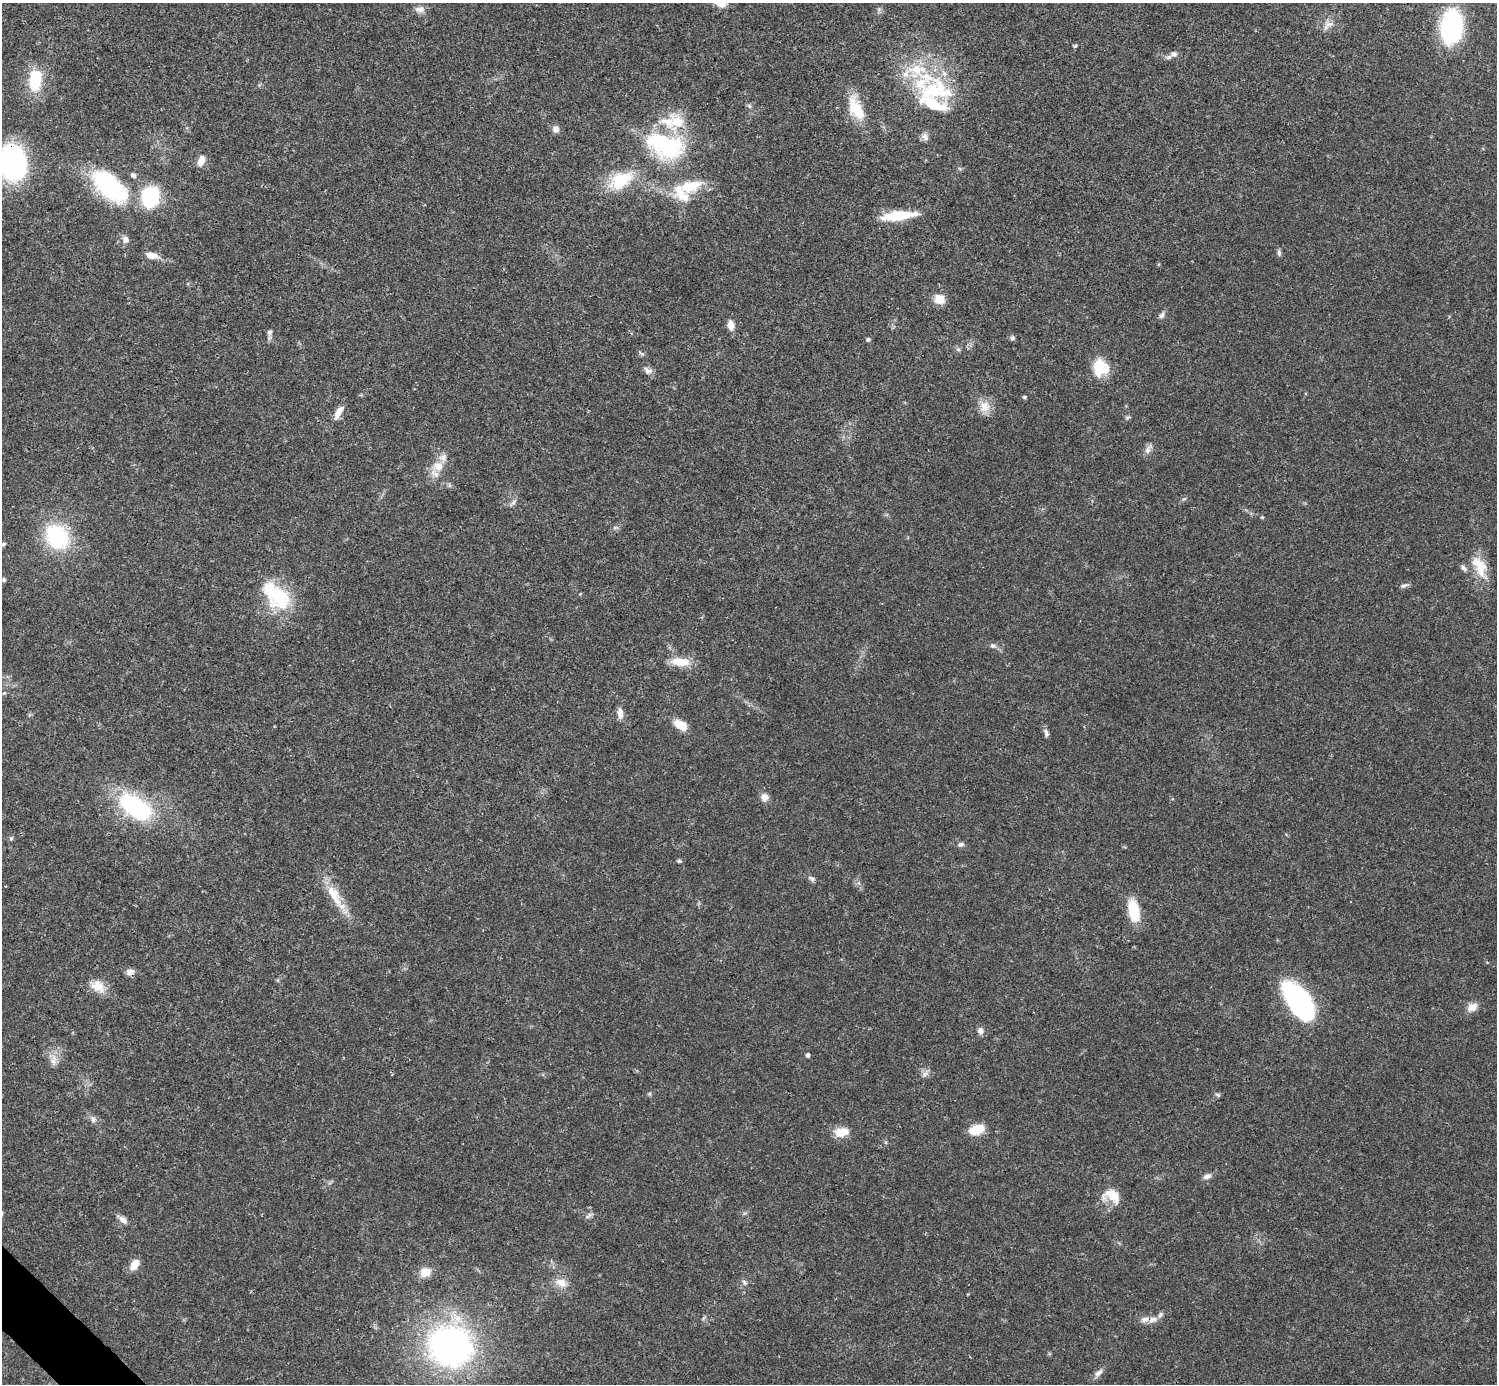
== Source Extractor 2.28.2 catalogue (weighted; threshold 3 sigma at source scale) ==
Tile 7 of 4 x 4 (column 3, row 2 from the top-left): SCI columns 2990-4484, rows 2920-4301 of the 5981 x 5981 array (HDU 1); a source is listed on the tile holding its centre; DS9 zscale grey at full resolution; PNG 1499 x 1386 px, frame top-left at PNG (2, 3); no overlay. Shown black and unused: <1% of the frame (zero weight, under 3 of 4 exposures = <1% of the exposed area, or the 3 px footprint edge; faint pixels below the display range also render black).
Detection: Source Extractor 2.28.2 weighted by HDU 2 'WHT'; one run over the whole footprint, this tile lists its part. Background 0.0208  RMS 0.0022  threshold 0.0101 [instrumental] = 3 sigma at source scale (4.5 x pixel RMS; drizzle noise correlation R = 1.50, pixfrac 1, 0.05/0.05 arcsec/px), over >= 5 px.
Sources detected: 106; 16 inside a brighter listed object's ellipse — not listed separately; the other 90 listed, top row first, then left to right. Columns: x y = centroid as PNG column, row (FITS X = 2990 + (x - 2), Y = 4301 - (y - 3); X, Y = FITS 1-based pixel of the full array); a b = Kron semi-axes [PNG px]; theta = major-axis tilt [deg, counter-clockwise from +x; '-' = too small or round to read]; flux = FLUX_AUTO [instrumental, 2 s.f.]
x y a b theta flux
721 3 14 9 -15 2
420 9 14 8 4 1.3
1328 25 17 9 43 1.8
1451 27 30 19 85 33
1075 46 6 4 41 0.33
1174 54 9 7 -7 0.86
35 82 30 17 -84 7.5
937 90 51 33 -13 20
749 106 7 5 -45 0.46
856 108 33 16 -66 7.1
556 129 8 8 - 1.1
925 137 11 8 -46 0.97
665 146 53 30 -19 24
201 160 13 8 71 1.8
12 163 36 29 -80 42
621 180 31 18 30 9.8
110 186 52 25 -41 22
690 186 36 16 22 8.1
150 197 18 15 77 16
898 216 39 9 6 8.2
125 239 9 8 - 1.1
1279 252 10 5 -84 0.55
152 255 16 8 -11 2
939 299 11 10 - 3.2
1162 315 10 6 56 0.77
731 325 13 8 -82 1.7
269 332 8 6 86 0.77
1012 338 7 6 - 0.51
868 339 5 5 - 0.42
958 349 7 5 -43 0.46
641 353 9 4 -30 0.43
1101 368 18 17 - 7
648 371 14 8 -29 1.1
1024 397 5 4 - 0.36
984 406 17 15 -86 2.8
338 412 20 8 62 2
1127 418 6 4 20 0.35
1148 449 17 7 58 1.2
438 466 16 14 13 3.1
449 485 7 4 -71 0.39
1184 499 6 4 19 0.31
513 502 11 5 47 0.72
1262 517 4 4 - 0.24
615 528 7 4 1 0.42
57 537 22 17 -53 23
3 544 6 5 - 0.51
1480 567 33 15 -65 5.6
1464 568 11 6 -46 0.81
4 580 6 5 - 0.37
1404 585 11 5 21 0.61
580 594 4 3 - 0.19
279 598 37 27 -59 14
993 646 8 6 -22 0.68
680 662 27 11 -5 3.9
4 693 5 4 - 0.26
620 713 13 6 -89 1.6
681 725 14 8 -32 4
1046 733 11 6 -73 0.79
765 797 10 10 - 1.5
136 807 39 21 -34 25
11 838 6 5 - 0.41
961 844 9 6 16 0.65
679 861 6 4 0 0.36
812 879 10 6 -39 0.69
334 895 39 13 -61 6.1
1133 910 23 10 -77 8.2
130 972 10 7 3 1.3
98 986 21 13 -31 3.6
1299 1001 36 17 -56 50
1472 1007 13 9 23 1.9
980 1031 8 7 - 1
807 1055 4 4 - 0.74
54 1060 19 8 -89 1.9
925 1073 13 6 45 0.88
649 1094 5 5 - 0.34
1218 1095 7 5 -20 0.44
93 1119 9 7 -72 0.87
976 1129 18 11 16 4.3
842 1132 18 11 10 3.4
1207 1176 11 6 23 1
1112 1196 25 15 -27 4.2
589 1216 11 5 36 0.64
123 1220 13 7 -39 1.3
134 1265 13 8 55 2.4
425 1272 12 10 23 3
744 1282 9 5 -53 0.55
561 1283 17 12 -23 2.6
1153 1319 12 7 11 1.5
450 1346 37 35 -21 86
1098 1373 13 7 39 1.1
Overlapping masked pixels (flux is a lower limit): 1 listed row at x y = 12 163
Isophote crosses this tile's border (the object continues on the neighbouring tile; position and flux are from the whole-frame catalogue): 3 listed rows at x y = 721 3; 12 163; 3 544